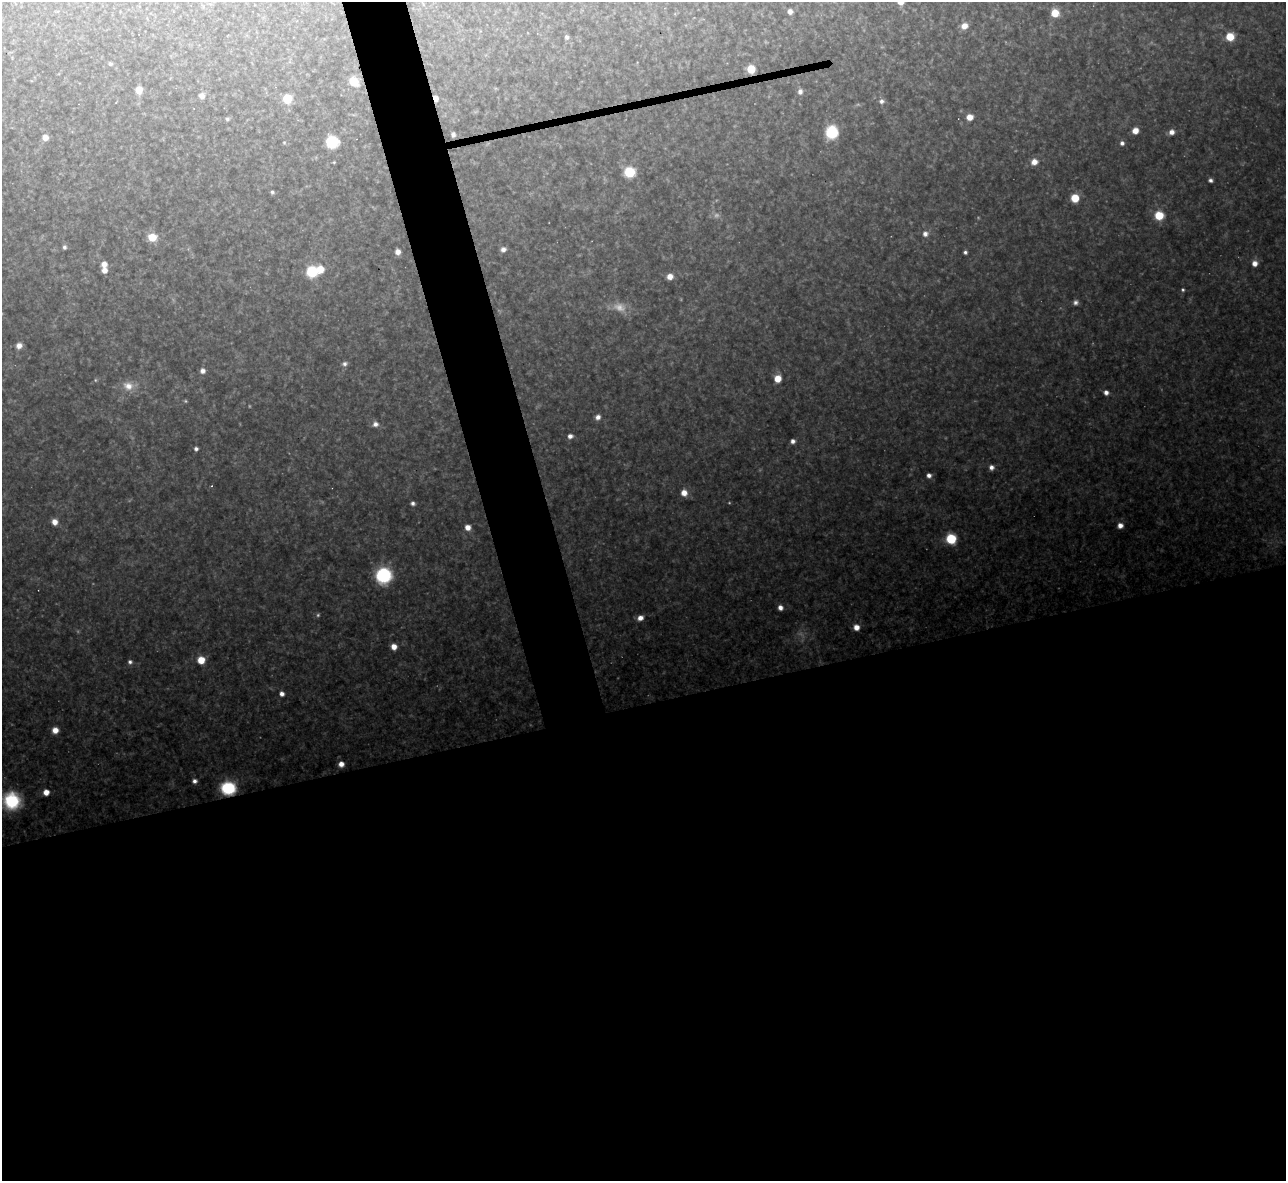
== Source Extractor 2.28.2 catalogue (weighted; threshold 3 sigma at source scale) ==
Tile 15 of 4 x 4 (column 3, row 4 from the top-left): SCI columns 2567-3850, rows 141-1319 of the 5133 x 5115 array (HDU 1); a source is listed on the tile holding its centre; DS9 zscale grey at full resolution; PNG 1288 x 1183 px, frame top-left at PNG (2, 2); no overlay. Shown black and unused: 44% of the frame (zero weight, under 3 of 4 exposures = <1% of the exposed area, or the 3 px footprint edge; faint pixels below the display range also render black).
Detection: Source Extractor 2.28.2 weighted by HDU 2 'WHT'; one run over the whole footprint, this tile lists its part. Background 0.348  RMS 0.02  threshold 0.0884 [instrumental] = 3 sigma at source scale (4.5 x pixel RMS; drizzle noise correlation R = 1.50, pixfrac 1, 0.05/0.05 arcsec/px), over >= 5 px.
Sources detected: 87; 9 too faint to see at this stretch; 1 cosmic-ray / hot-pixel residue — not listed; the other 77 listed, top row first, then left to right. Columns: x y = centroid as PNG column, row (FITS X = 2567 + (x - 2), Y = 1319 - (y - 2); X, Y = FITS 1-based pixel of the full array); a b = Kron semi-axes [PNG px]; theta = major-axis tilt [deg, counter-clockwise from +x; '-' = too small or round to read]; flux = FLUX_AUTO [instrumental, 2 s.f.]
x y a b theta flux
900 2 6 5 - 20
790 12 4 4 - 8.9
1055 13 6 6 - 47
964 26 7 7 - 16
567 37 4 4 - 6.2
1230 37 8 7 - 35
110 64 5 4 - 4.3
751 69 6 5 - 62
354 82 6 6 - 58
139 90 6 6 - 23
800 92 7 6 - 8.6
202 96 6 6 - 11
436 98 6 4 -76 16
287 99 6 6 - 65
882 101 6 6 - 7
970 117 6 5 - 19
227 119 6 5 - 3.7
1135 131 6 5 - 19
832 132 14 12 78 64
1172 132 6 6 - 12
453 135 5 4 - 6.1
45 138 6 5 - 16
284 142 5 4 - 2.2
332 142 8 8 - 100
1122 143 5 5 - 6.4
334 162 4 3 - 1.8
1034 162 8 7 - 16
629 172 7 6 - 98
1210 180 5 4 - 5.7
272 192 5 4 - 3.8
1075 198 6 6 - 45
1159 215 7 7 - 58
925 234 7 7 - 9.6
152 237 7 7 - 40
64 247 5 5 - 4.4
503 249 6 5 - 7.9
398 252 5 5 - 13
965 252 4 4 - 4.4
1255 263 6 5 - 16
104 264 6 5 - 13
320 269 7 7 - 30
104 270 6 5 - 12
312 272 7 7 - 100
670 276 6 6 - 17
19 346 7 7 - 12
345 364 7 6 - 6.3
203 371 6 6 - 9
778 379 6 6 - 29
128 386 15 12 -20 25
1106 392 5 5 - 10
598 417 6 6 - 9.8
375 424 7 6 - 9.3
570 436 5 4 - 10
793 441 5 4 - 7.2
196 449 4 4 - 5.4
991 467 6 5 - 9.1
929 475 5 5 - 8
684 493 7 6 - 19
413 503 5 4 - 6
55 522 6 6 - 17
1120 525 6 6 - 12
468 527 6 6 - 15
951 539 7 6 - 100
383 575 12 11 - 170
780 608 5 5 - 11
640 618 6 5 - 14
856 627 6 6 - 16
394 647 6 5 - 18
201 660 6 6 - 36
130 662 6 5 - 5.6
282 694 5 5 - 9
55 730 7 6 - 19
341 764 5 5 - 14
194 781 5 4 - 7.2
228 788 9 8 - 170
46 792 5 5 - 21
11 801 21 19 -21 120
Overlapping masked pixels (flux is a lower limit): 3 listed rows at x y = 751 69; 436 98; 228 788
Isophote crosses this tile's border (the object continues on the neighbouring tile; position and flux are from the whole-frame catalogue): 2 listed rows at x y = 900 2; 11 801